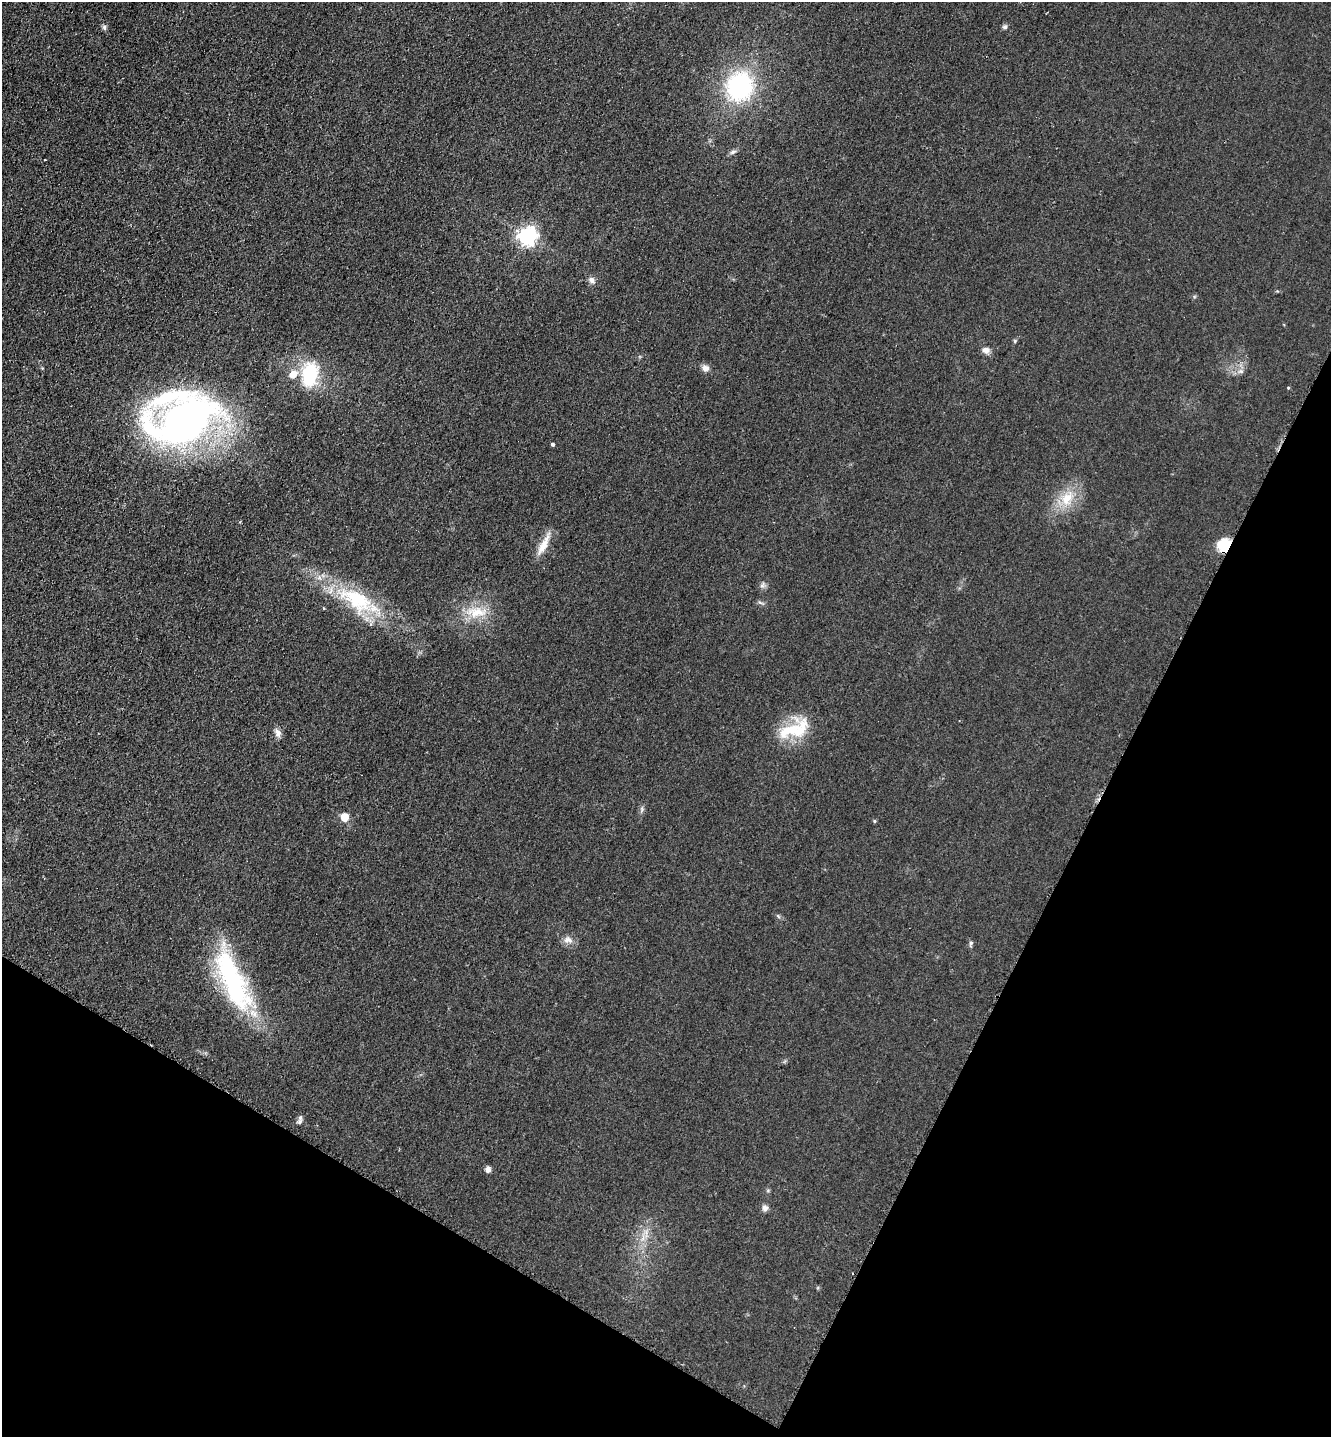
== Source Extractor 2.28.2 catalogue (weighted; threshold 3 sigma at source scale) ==
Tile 15 of 4 x 4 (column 3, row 4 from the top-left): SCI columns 2951-4279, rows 9-1443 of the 5764 x 5754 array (HDU 1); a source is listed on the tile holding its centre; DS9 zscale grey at full resolution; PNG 1333 x 1439 px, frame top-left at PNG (2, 2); no overlay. Shown black and unused: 26% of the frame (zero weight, under 2 of 3 exposures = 1% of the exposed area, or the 3 px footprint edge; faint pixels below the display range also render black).
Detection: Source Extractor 2.28.2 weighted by HDU 2 'WHT'; one run over the whole footprint, this tile lists its part. Background 0.0374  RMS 0.0093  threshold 0.0417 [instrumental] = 3 sigma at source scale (4.5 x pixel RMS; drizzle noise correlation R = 1.50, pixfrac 1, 0.05/0.05 arcsec/px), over >= 5 px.
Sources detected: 34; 1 cosmic-ray / hot-pixel residue — not listed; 2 inside a brighter listed object's ellipse — not listed separately; the other 31 listed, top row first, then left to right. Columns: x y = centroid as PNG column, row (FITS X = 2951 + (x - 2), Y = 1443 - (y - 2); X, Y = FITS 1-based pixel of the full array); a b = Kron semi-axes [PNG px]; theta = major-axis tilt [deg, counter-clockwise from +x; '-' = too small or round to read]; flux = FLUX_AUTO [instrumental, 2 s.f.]
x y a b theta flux
104 27 8 5 -84 2
1005 27 7 6 - 2
740 86 25 23 66 110
733 152 10 5 25 2.4
527 236 7 7 - 380
592 280 9 7 -74 3.6
1015 341 6 3 -72 0.99
986 350 9 8 - 4.6
705 368 9 8 - 4.7
1241 371 6 6 - 2.5
310 374 29 18 78 50
1288 388 4 3 - 0.87
185 421 66 37 20 510
553 444 4 3 - 4.8
1067 499 20 15 60 21
544 544 32 9 62 12
1224 545 13 12 - 22
762 585 8 5 31 2.4
357 600 53 26 -32 72
476 612 29 14 1 23
794 729 47 19 20 39
278 733 10 8 -68 4.5
642 809 7 4 -72 1.7
344 817 5 5 - 25
874 821 5 3 - 0.91
568 940 13 8 -3 5.5
971 943 6 5 - 1.6
233 981 80 24 -66 140
300 1118 9 6 -89 2.7
488 1169 8 7 - 3
765 1208 8 8 - 3.4
Overlapping masked pixels (flux is a lower limit): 1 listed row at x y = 1224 545